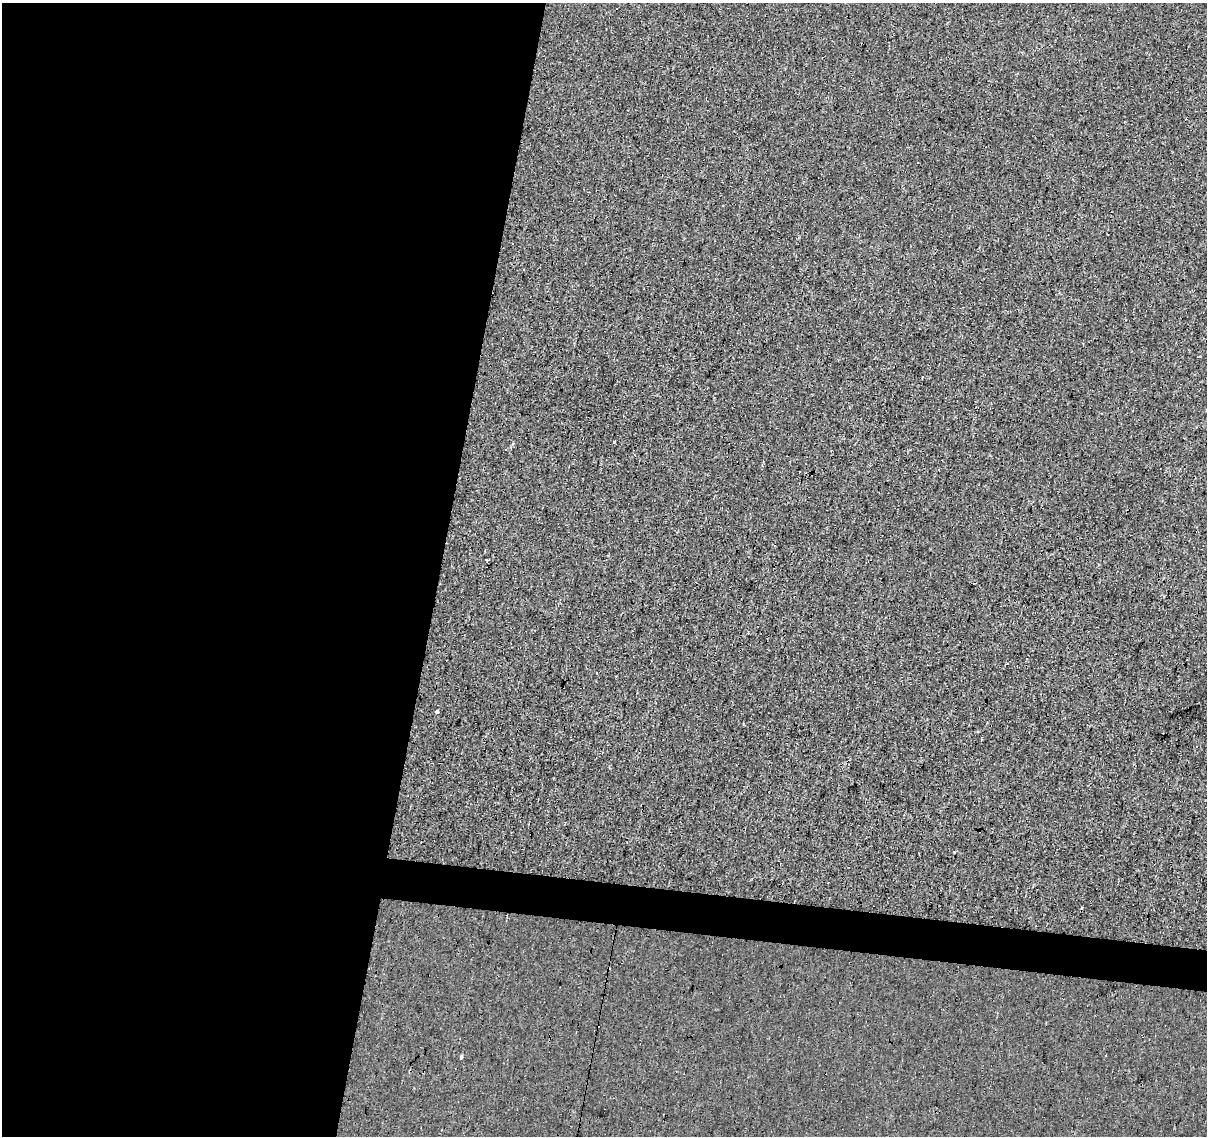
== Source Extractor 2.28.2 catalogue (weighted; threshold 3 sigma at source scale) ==
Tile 5 of 4 x 4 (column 1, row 2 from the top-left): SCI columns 1-1205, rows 2489-3622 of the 4824 x 5035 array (HDU 1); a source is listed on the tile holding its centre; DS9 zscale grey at full resolution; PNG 1209 x 1138 px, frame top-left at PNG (2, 3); no overlay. Shown black and unused: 39% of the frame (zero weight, under 3 of 4 exposures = <1% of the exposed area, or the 3 px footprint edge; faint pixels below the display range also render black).
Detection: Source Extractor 2.28.2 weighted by HDU 2 'WHT'; one run over the whole footprint, this tile lists its part. Background -0.00137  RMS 0.0033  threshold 0.015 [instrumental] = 3 sigma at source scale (4.5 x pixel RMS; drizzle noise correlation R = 1.50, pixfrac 1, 0.0396/0.0396 arcsec/px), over >= 5 px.
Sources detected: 22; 10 cosmic-ray / hot-pixel residue — not listed; the other 12 listed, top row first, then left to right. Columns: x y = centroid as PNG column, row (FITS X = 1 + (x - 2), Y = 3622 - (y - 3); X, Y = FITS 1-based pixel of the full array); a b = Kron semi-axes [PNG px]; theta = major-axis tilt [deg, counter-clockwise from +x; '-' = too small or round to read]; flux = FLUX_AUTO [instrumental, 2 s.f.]
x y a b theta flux
918 163 3 3 - 1.5
513 243 3 2 - 0.35
922 377 3 2 - 0.29
613 442 3 3 - 0.91
506 449 3 3 - 0.46
938 470 3 2 - 0.5
486 560 3 3 - 5.7
1007 664 4 2 - 0.22
437 712 3 3 - 6.1
978 731 3 3 - 0.37
954 852 3 3 - 1.2
461 1058 4 3 - 7.2
Unlisted compact peaks at least as high as the median listed source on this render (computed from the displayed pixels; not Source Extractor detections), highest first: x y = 513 444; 743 724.